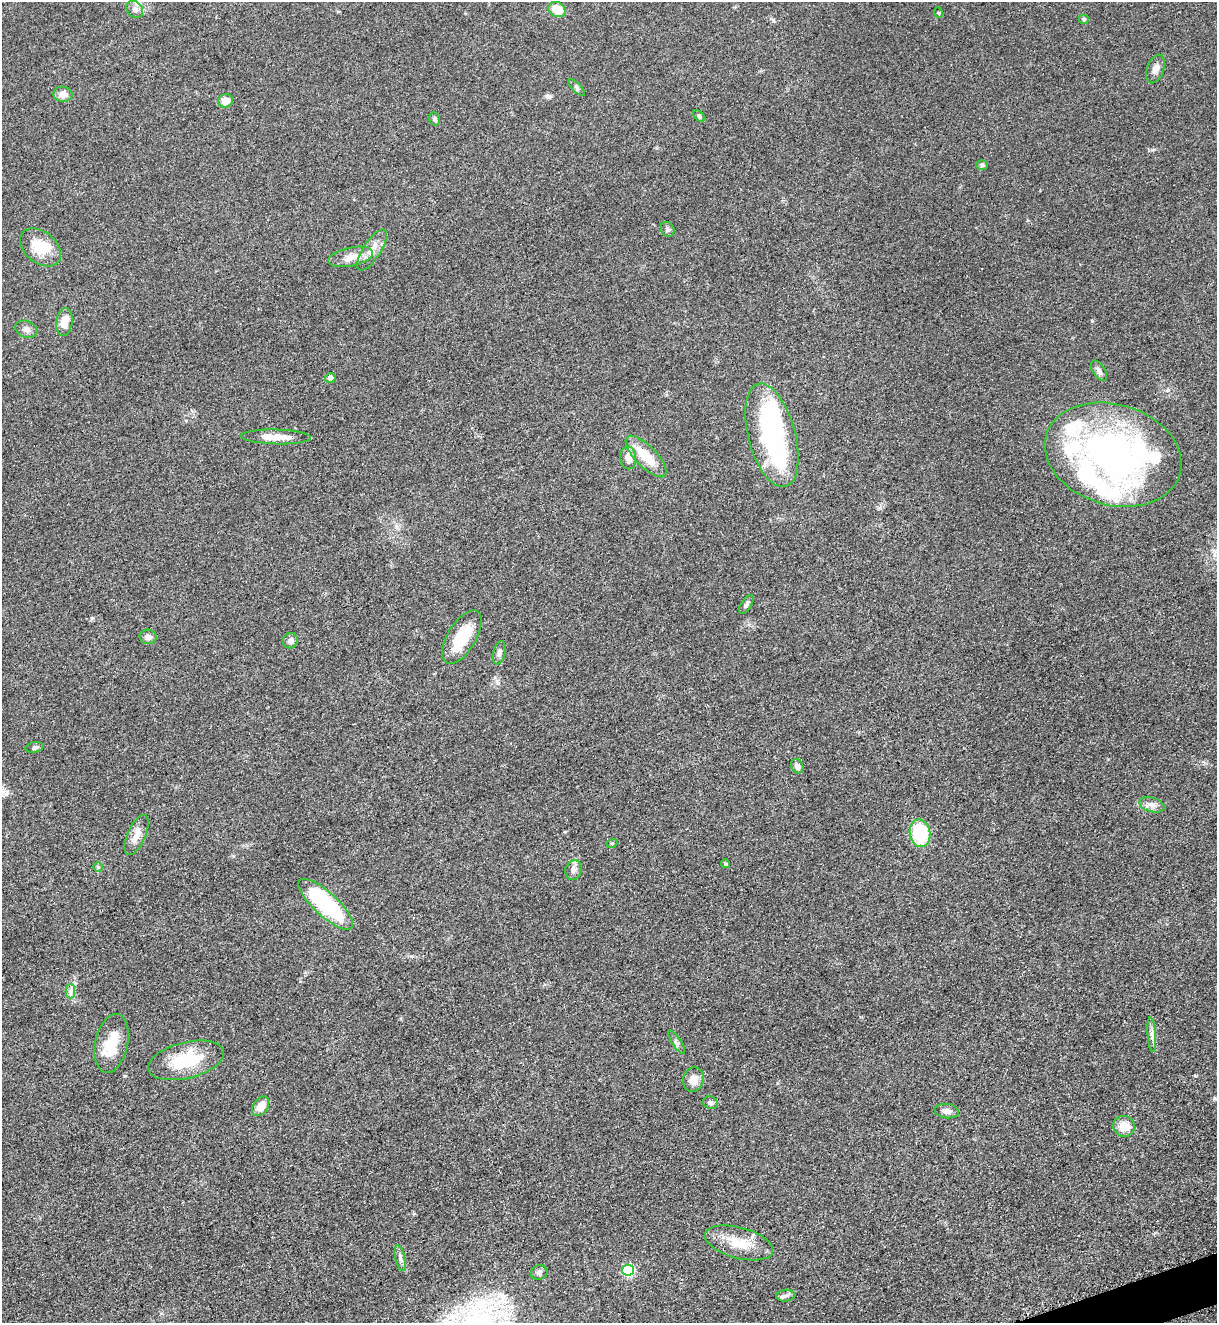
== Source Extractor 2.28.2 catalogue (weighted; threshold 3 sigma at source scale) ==
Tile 6 of 4 x 4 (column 2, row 2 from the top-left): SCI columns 1497-2711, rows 2707-4027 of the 5317 x 5365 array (HDU 1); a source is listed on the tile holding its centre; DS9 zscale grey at full resolution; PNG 1219 x 1325 px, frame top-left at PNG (2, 2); each listed source drawn as its Kron ellipse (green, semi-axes under 4 px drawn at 4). Shown black and unused: <1% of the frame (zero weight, under 3 of 5 exposures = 4% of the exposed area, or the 3 px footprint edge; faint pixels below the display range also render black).
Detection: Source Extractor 2.28.2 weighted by HDU 2 'WHT'; one run over the whole footprint, this tile lists its part. Background 0.051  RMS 0.0059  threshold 0.0267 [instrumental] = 3 sigma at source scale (4.5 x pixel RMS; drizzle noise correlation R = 1.50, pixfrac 1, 0.05/0.05 arcsec/px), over >= 5 px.
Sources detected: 65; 4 inside a brighter object's white glare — neither listed nor drawn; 7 inside a brighter listed object's ellipse — not listed separately; the other 54 listed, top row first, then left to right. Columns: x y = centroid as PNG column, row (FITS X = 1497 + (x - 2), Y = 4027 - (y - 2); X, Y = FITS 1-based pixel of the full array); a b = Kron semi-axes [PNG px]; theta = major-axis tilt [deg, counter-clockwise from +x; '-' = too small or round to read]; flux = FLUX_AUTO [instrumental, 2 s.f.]
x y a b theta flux
135 9 9 7 -47 2.7
557 10 9 7 -30 12
939 13 5 3 - 0.52
1083 19 5 5 - 0.88
1155 69 15 8 69 4.1
577 88 10 4 -46 1.3
63 94 9 7 -5 4.4
225 101 7 6 - 5.6
699 116 7 4 -45 0.91
435 119 6 5 - 1.4
982 165 5 5 - 1.1
668 229 8 6 -60 1.5
41 247 23 15 -39 15
372 250 23 9 57 6.2
351 257 23 9 12 6.7
64 322 14 8 82 7
26 329 11 8 -17 2.6
1099 371 11 6 -57 2.3
330 378 5 5 - 2.5
772 435 53 23 -75 88
276 437 35 7 -2 7.7
1113 455 70 50 -17 220
646 456 27 10 -46 15
628 458 11 8 -81 5.1
746 604 11 5 57 1.7
148 637 8 7 - 2.9
462 637 30 14 59 23
290 641 8 7 - 2.3
499 653 12 6 76 2
34 747 9 5 13 1.2
797 766 7 6 - 2.9
1152 805 13 7 -15 3.3
920 833 14 10 -80 34
137 835 22 9 66 5.5
612 843 5 3 - 0.59
726 864 4 4 - 0.96
98 867 5 5 - 0.83
573 870 10 8 73 2.6
326 904 35 12 -42 60
70 991 7 5 90 1.8
1152 1035 17 4 -86 2.7
677 1042 13 4 -57 1.8
112 1043 30 16 78 16
186 1060 38 18 14 27
693 1080 12 10 74 6.3
710 1103 8 6 -22 1.6
261 1106 11 7 57 7.2
947 1111 12 7 -6 2.8
1124 1126 11 10 - 8.6
739 1243 35 15 -15 15
400 1258 13 4 -77 2.1
628 1270 6 6 - 49
539 1272 8 7 - 2
785 1296 9 6 6 2
Unlisted compact peaks at least as high as the median listed source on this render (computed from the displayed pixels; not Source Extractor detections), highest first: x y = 92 618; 1092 321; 1152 150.